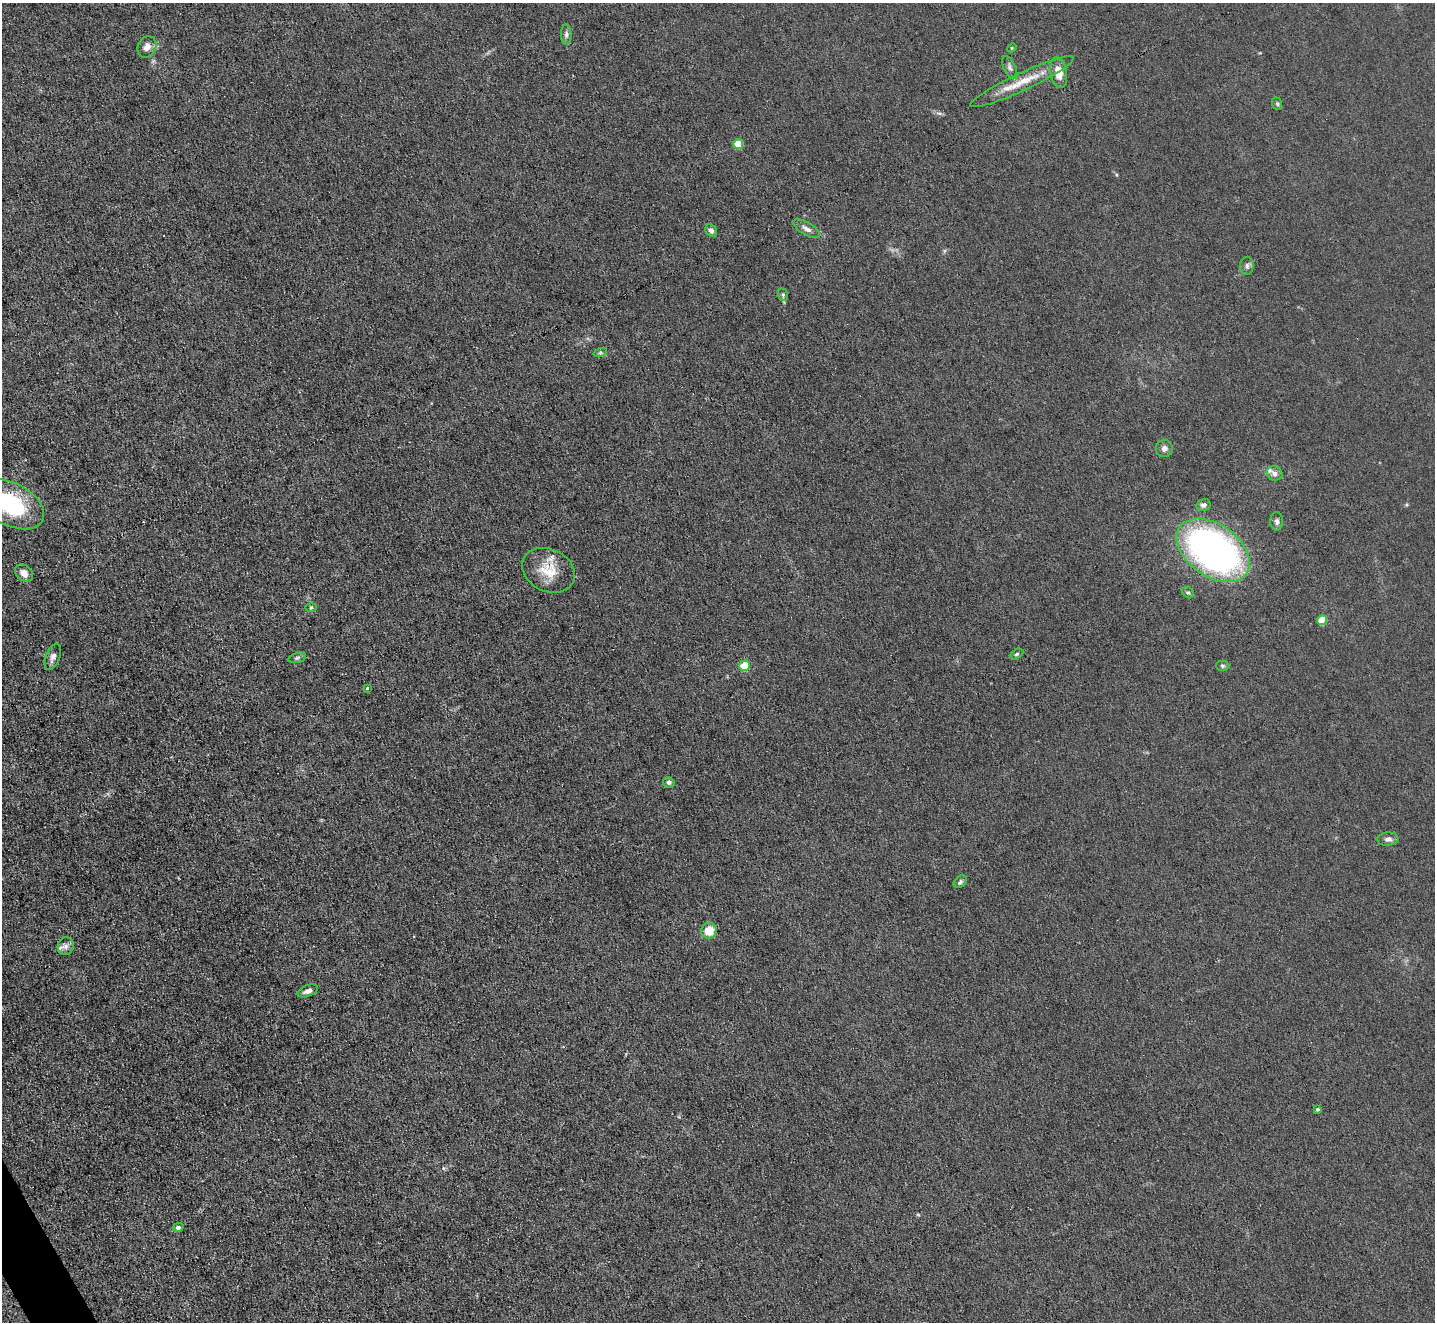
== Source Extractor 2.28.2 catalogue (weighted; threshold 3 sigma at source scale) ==
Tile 7 of 4 x 4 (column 3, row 2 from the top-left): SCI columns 2865-4297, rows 2791-4110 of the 5729 x 5718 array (HDU 1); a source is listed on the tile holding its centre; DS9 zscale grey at full resolution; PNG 1437 x 1324 px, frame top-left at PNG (2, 3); each listed source drawn as its Kron ellipse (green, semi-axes under 4 px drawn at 4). Shown black and unused: <1% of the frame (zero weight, under 3 of 4 exposures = <1% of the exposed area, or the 3 px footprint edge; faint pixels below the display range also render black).
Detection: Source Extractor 2.28.2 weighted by HDU 2 'WHT'; one run over the whole footprint, this tile lists its part. Background 0.0461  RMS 0.007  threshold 0.0315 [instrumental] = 3 sigma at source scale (4.5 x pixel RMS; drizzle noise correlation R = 1.50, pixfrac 1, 0.05/0.05 arcsec/px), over >= 5 px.
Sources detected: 40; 2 inside a brighter listed object's ellipse — not listed separately; the other 38 listed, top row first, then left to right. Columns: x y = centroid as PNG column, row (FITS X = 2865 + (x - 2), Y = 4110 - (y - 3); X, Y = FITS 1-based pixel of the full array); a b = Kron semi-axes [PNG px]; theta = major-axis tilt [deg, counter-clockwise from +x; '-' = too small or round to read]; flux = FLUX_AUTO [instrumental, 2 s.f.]
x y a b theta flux
566 34 10 5 90 2.1
147 47 11 9 62 4.8
1012 48 5 4 - 0.8
1010 67 12 6 -65 2.3
1059 72 16 8 -80 9.1
1022 82 57 8 25 18
1277 104 6 5 - 1.1
738 144 5 5 - 19
807 229 15 6 -31 3.7
711 231 6 5 - 2.3
1247 266 9 6 88 2.3
783 295 6 5 - 1.2
600 353 7 4 19 1.3
1164 448 8 8 - 2.8
1275 473 8 7 - 3
11 504 36 21 -27 69
1203 505 7 6 - 2.2
1277 521 9 6 90 2.3
1213 550 41 26 -35 280
548 570 27 21 -25 19
24 573 10 7 -40 5.7
1188 593 6 5 - 1.3
311 607 5 3 - 0.81
1322 620 5 5 - 21
1016 654 7 4 27 1.2
53 657 14 7 69 3.9
297 658 9 5 15 1.6
745 666 5 5 - 29
1222 666 7 5 -2 1.2
367 688 3 3 - 1.4
669 782 6 5 - 1.9
1388 839 10 6 4 2.9
960 882 7 5 39 1.5
709 931 8 7 - 12
66 946 9 8 - 3.2
308 991 11 5 22 3.5
1317 1109 4 4 - 1.1
178 1227 5 4 - 1.9
Isophote crosses this tile's border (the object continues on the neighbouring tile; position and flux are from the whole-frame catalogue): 1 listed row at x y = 11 504